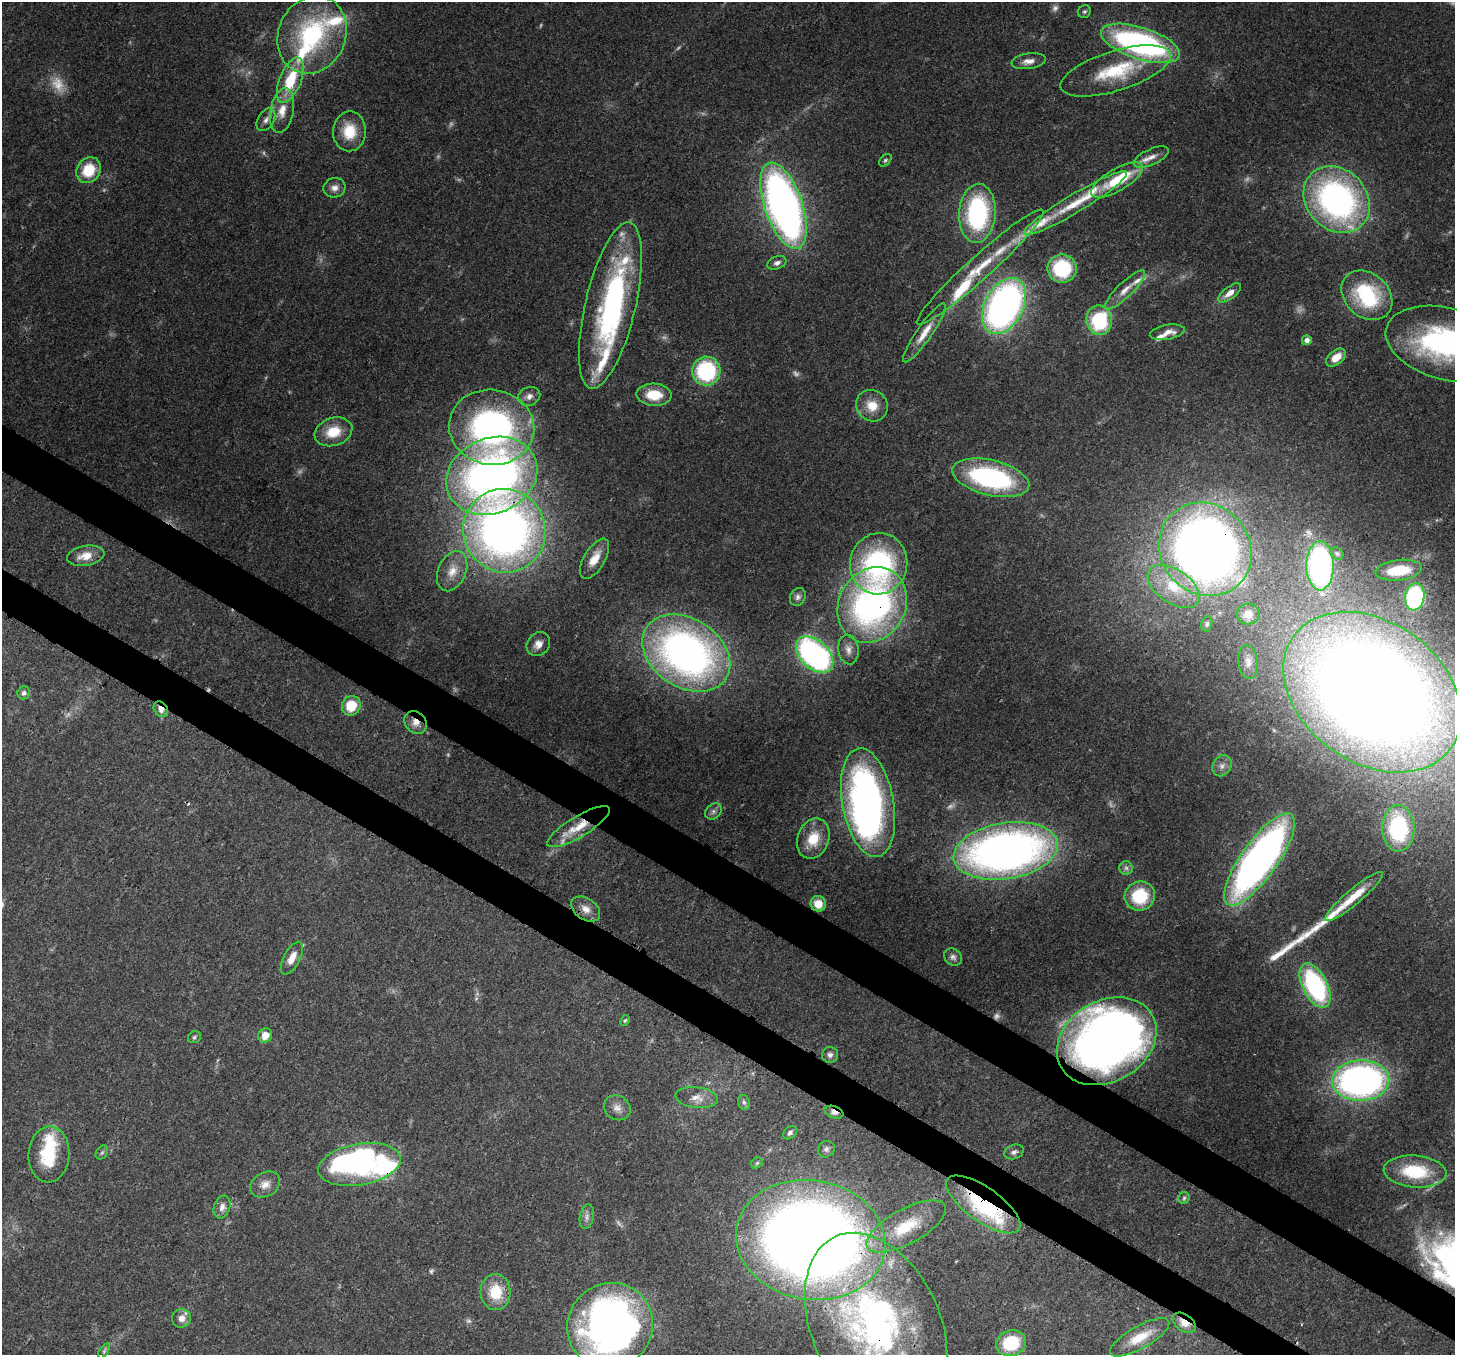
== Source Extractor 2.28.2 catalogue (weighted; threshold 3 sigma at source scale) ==
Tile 6 of 4 x 4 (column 2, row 2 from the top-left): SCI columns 1531-2983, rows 3065-4417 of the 5962 x 6060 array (HDU 1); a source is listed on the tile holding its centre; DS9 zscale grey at full resolution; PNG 1457 x 1357 px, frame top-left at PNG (2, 2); each listed source drawn as its Kron ellipse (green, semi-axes under 4 px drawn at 4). Shown black and unused: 6% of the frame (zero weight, under 3 of 4 exposures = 8% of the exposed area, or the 3 px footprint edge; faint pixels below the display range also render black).
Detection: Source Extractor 2.28.2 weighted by HDU 2 'WHT'; one run over the whole footprint, this tile lists its part. Background 0.0534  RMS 0.003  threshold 0.0133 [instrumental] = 3 sigma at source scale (4.5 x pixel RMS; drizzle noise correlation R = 1.50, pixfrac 1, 0.0396/0.0396 arcsec/px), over >= 5 px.
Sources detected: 163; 21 too faint to see at this stretch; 9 inside a brighter object's white glare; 2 cosmic-ray / hot-pixel residue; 2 long thin detections or spike segments (spike, bleed or trail) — neither listed nor drawn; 15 inside a brighter listed object's ellipse — not listed separately; the other 114 listed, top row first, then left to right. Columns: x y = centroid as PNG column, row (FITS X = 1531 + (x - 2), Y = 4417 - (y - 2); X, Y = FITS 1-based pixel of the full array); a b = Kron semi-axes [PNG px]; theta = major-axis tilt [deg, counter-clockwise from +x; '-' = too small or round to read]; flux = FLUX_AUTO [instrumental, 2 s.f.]
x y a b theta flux
1084 12 7 6 - 0.61
312 35 40 33 64 42
1140 43 41 16 -18 81
1029 61 17 8 7 2.3
1116 71 57 20 17 20
290 80 24 11 68 13
282 111 23 11 79 5.4
266 120 12 8 59 1.7
349 131 20 16 89 8.8
1151 157 19 8 24 2.9
885 160 7 4 45 0.55
89 170 14 11 55 9.5
1117 180 29 11 30 13
334 188 11 10 - 2
1337 200 36 30 -46 93
1075 203 60 9 31 12
784 206 45 19 -71 200
977 213 29 18 86 42
777 263 10 6 22 1.2
980 267 85 12 42 15
1062 268 14 14 - 22
1125 290 27 7 44 3.5
1230 293 13 6 37 2.3
1367 295 28 22 -41 26
610 305 85 25 77 64
1004 306 30 19 62 140
1099 320 15 12 -79 28
1167 332 17 7 10 2.5
924 333 35 7 55 4.7
1307 340 5 5 - 1.6
1447 344 63 36 -15 69
1336 357 11 7 38 4.3
706 371 14 14 - 31
654 395 17 11 -3 8.2
529 396 11 9 22 1.9
872 406 16 15 - 5.5
492 427 43 37 -8 94
333 432 19 14 18 7.6
492 476 47 37 23 170
991 478 39 17 -13 49
504 531 42 41 - 200
1205 549 49 44 -47 290
1337 553 7 5 -38 0.66
86 556 19 10 10 4.7
595 559 22 10 59 4.6
879 564 31 28 79 54
1320 566 24 14 -90 59
1399 570 23 10 7 9.3
452 571 21 14 66 5.3
1174 587 29 17 -34 14
798 597 9 7 61 1.1
1415 597 13 9 82 36
872 605 39 33 59 100
1248 614 11 10 - 2.7
1207 624 8 5 77 0.77
538 644 13 10 48 2.6
848 649 15 10 -81 2.4
686 653 47 34 -33 150
814 655 22 14 -43 82
1248 662 17 10 -82 2.3
1372 692 97 70 -35 670
24 693 6 6 - 0.88
351 706 10 9 - 8.4
161 709 8 6 -52 2.4
416 722 12 10 -48 2.7
1222 766 11 9 58 1.8
868 803 55 26 -80 110
713 811 9 7 40 1.2
578 827 36 10 31 8.3
1398 828 23 16 -89 24
813 839 20 15 70 7.3
1006 851 53 28 9 200
1259 859 55 18 54 170
1126 868 7 7 - 0.93
1140 896 15 14 - 15
1354 896 37 7 40 7.4
818 904 8 7 - 4.4
586 909 16 10 -35 3
953 957 9 8 - 1.2
292 958 18 8 62 3.9
1315 986 24 12 -63 45
625 1020 6 4 61 0.43
265 1035 7 6 - 3.6
194 1037 7 5 36 0.58
1107 1041 53 40 31 250
830 1055 8 8 - 1.2
1361 1081 29 20 2 130
696 1098 21 10 -7 3.6
744 1102 8 6 -69 0.81
617 1108 14 12 -31 2.5
834 1112 10 6 -20 2.1
790 1133 8 5 40 0.92
826 1149 8 8 - 1
1014 1152 10 7 20 1.2
102 1153 7 5 53 0.63
49 1154 28 20 87 17
757 1163 6 5 - 0.53
359 1164 42 21 10 36
1415 1172 31 16 -4 17
265 1184 16 12 30 3
1184 1198 6 5 - 0.54
983 1204 44 17 -35 36
222 1207 12 8 71 2.1
587 1217 12 7 79 1.5
906 1226 44 17 29 14
811 1240 75 59 -9 470
496 1292 18 15 -86 9.8
181 1318 9 9 - 2.5
1184 1323 13 8 -36 3.4
610 1326 44 42 46 190
876 1326 98 64 -65 110
1140 1337 33 11 29 8
1011 1343 15 13 18 15
104 1351 8 4 55 0.57
Overlapping masked pixels (flux is a lower limit): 15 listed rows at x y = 492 476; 504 531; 1205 549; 872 605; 1372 692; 161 709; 416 722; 578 827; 1006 851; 1107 1041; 834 1112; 983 1204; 811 1240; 1184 1323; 876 1326
Isophote crosses this tile's border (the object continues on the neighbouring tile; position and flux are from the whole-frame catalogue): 3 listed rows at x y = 1447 344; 610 1326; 876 1326